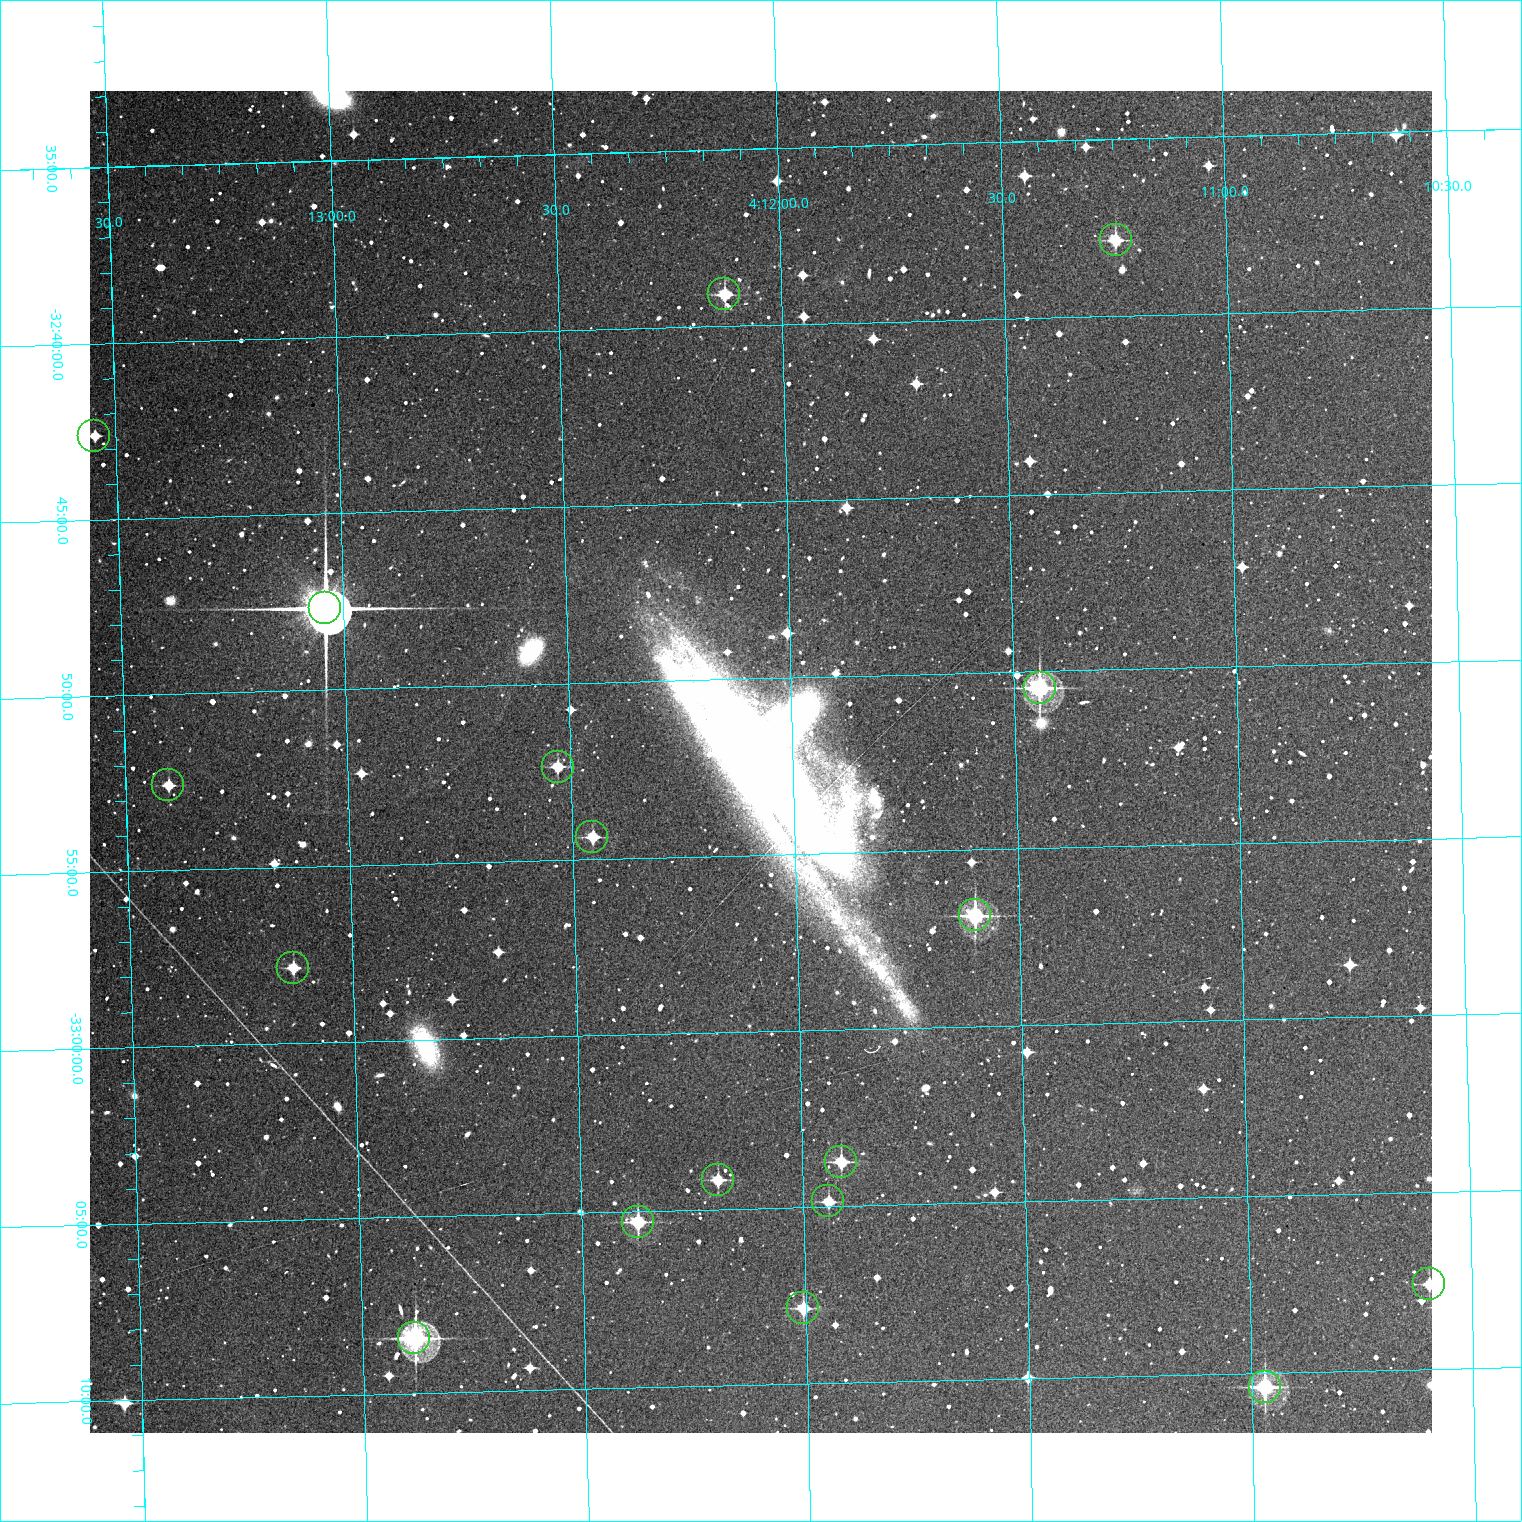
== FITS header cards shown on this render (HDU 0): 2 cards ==
NAXIS1  =                 1342 /Length X axis
NAXIS2  =                 1342 /Length Y axis

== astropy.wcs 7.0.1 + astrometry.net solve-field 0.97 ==
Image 1342 x 1342 px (HDU 0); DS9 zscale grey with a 90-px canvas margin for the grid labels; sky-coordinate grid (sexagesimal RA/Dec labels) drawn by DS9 from the SOLVED WCS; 18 Tycho-2 reference stars matched to detected sources circled (green)
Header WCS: RA---TAN/DEC--TAN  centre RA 04:12:04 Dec -32:52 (63.02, -32.87 deg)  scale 1.7 arcsec/px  FOV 38.0' x 38.0'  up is -1 deg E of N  parity normal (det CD < 0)
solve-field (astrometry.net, Tycho-2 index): SOLVED blind (the header's WCS was not the basis of the solution)
Solved WCS: RA---TAN-SIP/DEC--TAN-SIP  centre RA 04:12:04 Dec -32:52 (63.02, -32.87 deg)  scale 1.7 arcsec/px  FOV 38.0' x 38.0'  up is -1 deg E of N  parity normal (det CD < 0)
Header WCS and blind solve agree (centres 1.3 arcsec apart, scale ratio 0.999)
Tycho-2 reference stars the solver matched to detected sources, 18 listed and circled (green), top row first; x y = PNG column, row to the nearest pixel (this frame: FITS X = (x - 90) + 1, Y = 1342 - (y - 91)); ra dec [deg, ICRS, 3 dp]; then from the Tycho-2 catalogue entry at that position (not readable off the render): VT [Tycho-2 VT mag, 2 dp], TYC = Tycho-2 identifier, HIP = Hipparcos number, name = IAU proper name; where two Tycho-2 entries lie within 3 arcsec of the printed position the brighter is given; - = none
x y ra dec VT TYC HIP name
1116 240 62.812 -32.631 11.69 7033-241-1 - -
724 294 63.032 -32.652 11.46 7040-240-1 - -
94 436 63.387 -32.710 12.40 7040-410-1 - -
325 608 63.260 -32.795 7.07 7040-459-1 19688 -
1040 688 62.860 -32.841 9.92 7033-438-1 - -
558 767 63.132 -32.873 11.90 7040-139-1 - -
168 785 63.351 -32.876 11.89 7040-75-1 - -
592 837 63.114 -32.906 12.31 7040-206-1 - -
975 915 62.900 -32.948 10.28 7033-253-1 - -
293 968 63.284 -32.964 11.52 7040-120-1 - -
841 1162 62.978 -33.062 11.70 7033-448-1 - -
718 1180 63.048 -33.069 11.82 7040-136-1 - -
828 1201 62.986 -33.081 12.04 7033-748-1 - -
638 1222 63.094 -33.088 10.87 7040-31-1 - -
1429 1284 62.649 -33.127 11.62 7033-268-1 - -
803 1308 63.002 -33.131 11.84 7040-530-1 - -
414 1338 63.221 -33.140 9.21 7040-499-1 19675 -
1265 1387 62.742 -33.173 10.38 7033-687-1 - -